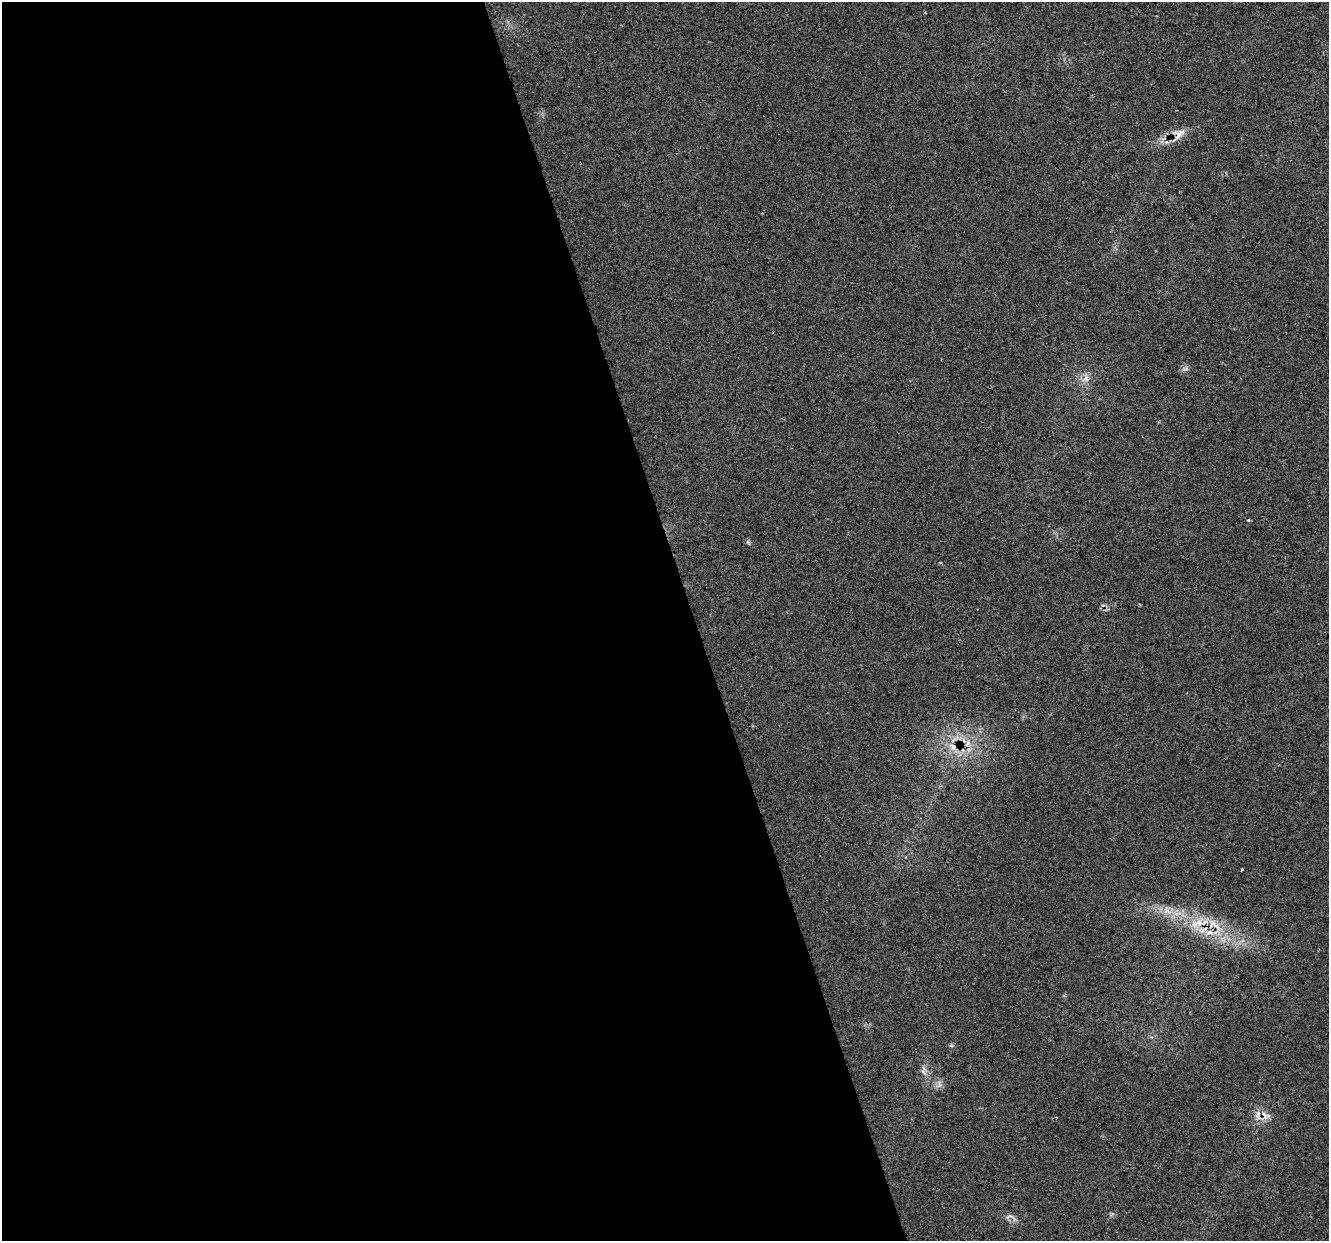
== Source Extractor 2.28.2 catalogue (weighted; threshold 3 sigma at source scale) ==
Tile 9 of 4 x 4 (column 1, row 3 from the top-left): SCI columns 2-1328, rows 1350-2588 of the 5308 x 5124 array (HDU 1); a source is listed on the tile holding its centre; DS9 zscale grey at full resolution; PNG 1331 x 1243 px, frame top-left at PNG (2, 2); no overlay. Shown black and unused: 52% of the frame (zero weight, under 2 of 3 exposures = <1% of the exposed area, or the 3 px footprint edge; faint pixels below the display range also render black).
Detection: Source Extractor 2.28.2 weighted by HDU 2 'WHT'; one run over the whole footprint, this tile lists its part. Background 0.0307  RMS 0.0063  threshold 0.0284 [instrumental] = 3 sigma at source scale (4.5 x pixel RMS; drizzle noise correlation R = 1.50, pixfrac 1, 0.0396/0.0396 arcsec/px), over >= 5 px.
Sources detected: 17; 1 cosmic-ray / hot-pixel residue — not listed; the other 16 listed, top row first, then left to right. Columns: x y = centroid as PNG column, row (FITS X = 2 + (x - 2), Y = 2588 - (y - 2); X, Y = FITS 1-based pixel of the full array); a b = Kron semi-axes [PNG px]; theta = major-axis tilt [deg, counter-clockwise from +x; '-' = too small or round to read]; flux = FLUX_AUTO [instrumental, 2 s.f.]
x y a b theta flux
1179 134 19 12 35 7.4
1086 379 12 7 36 3.9
1249 520 4 3 - 0.79
1139 604 4 3 - 0.56
968 743 10 5 76 3.1
953 747 13 8 -47 5.7
1242 869 3 3 - 1.5
1167 911 12 7 -8 5.3
1199 922 13 11 89 9.3
1216 926 32 6 -47 11
1209 932 10 6 -3 4.2
951 1045 6 4 -20 0.83
923 1072 10 3 -40 1.3
939 1084 12 5 78 2.3
1265 1115 16 7 -55 4.3
1010 1216 15 2 8 1.4
Overlapping masked pixels (flux is a lower limit): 6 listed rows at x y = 1179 134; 953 747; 1199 922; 1216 926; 1209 932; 1265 1115
Unlisted compact peaks at least as high as the median listed source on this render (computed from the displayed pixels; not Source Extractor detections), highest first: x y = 1186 369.